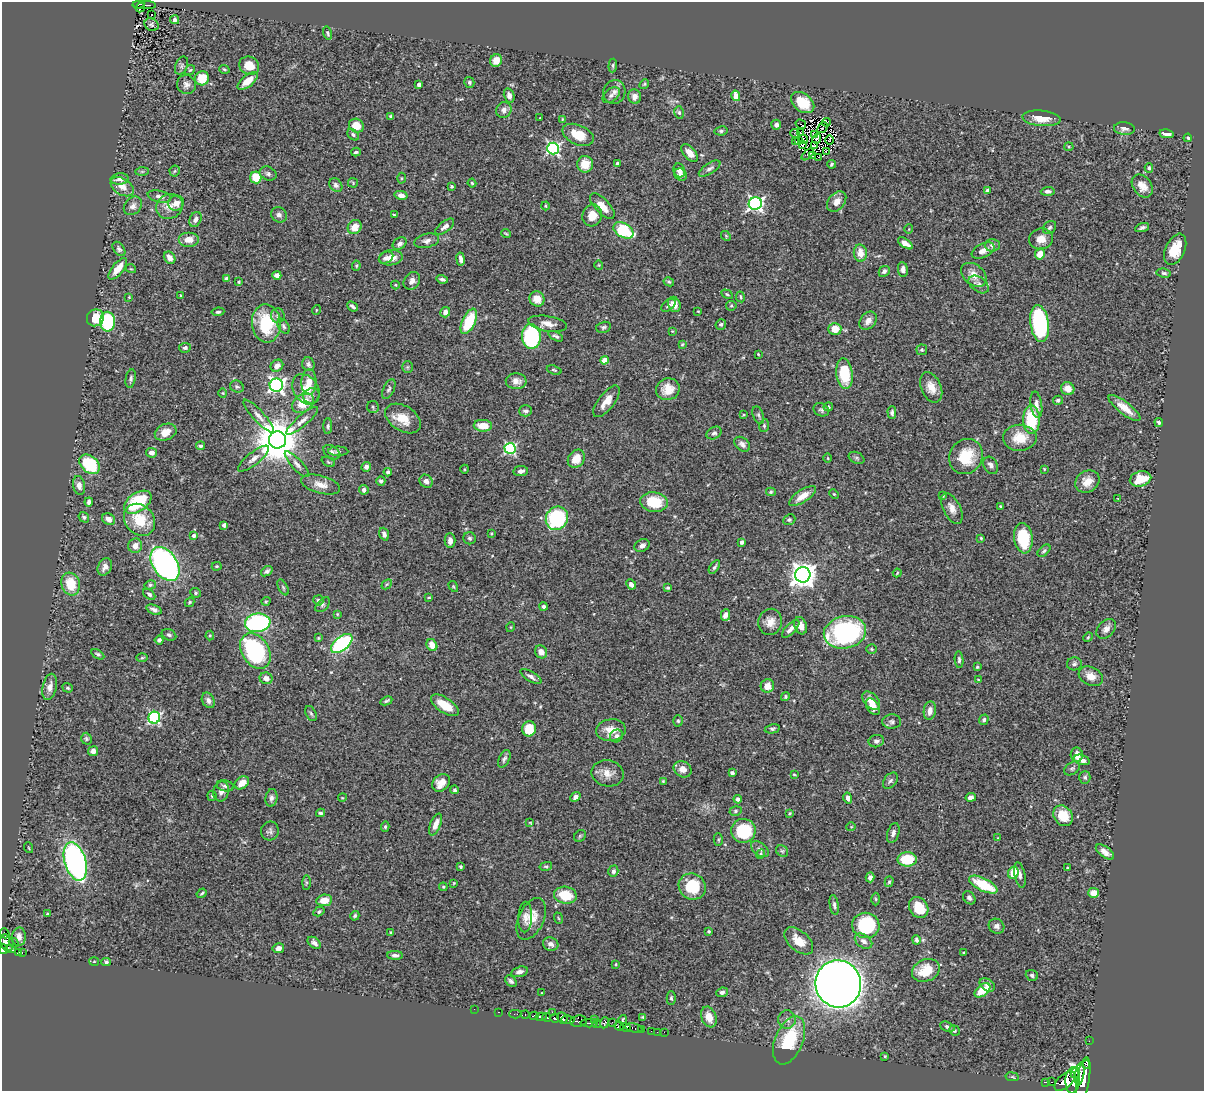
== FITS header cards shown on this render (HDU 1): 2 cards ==
NAXIS1  =                 1202
NAXIS2  =                 1089

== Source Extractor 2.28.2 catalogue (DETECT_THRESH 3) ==
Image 1202 x 1089 px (HDU 1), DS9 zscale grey, 1 PNG px = 1 image px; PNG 1206 x 1093 px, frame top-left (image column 1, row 1089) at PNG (2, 2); each listed source drawn as its Kron ellipse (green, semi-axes under 4 px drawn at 4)
Background 0.71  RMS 0.025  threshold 0.0765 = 3 sigma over >= 5 px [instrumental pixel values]
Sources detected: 485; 5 with non-positive FLUX_AUTO (blend fragments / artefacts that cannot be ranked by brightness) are neither listed nor drawn; the other 480 listed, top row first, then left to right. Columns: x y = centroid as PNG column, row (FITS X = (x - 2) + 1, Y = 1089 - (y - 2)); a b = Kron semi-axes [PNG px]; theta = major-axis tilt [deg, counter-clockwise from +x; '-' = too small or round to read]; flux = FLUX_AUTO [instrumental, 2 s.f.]
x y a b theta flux
138 4 6 3 2 47
144 5 12 3 -1 45
140 7 5 3 - 26
151 15 2 2 - 1.7
174 20 4 4 - 3.8
151 25 7 6 - 3.6
328 33 7 4 -75 3.1
496 61 6 6 - 16
613 65 7 4 85 2.7
182 66 9 6 68 4.7
249 66 10 9 - 23
224 69 5 3 - 2.4
190 70 5 4 - 2.2
202 78 7 7 - 33
248 81 12 5 40 22
469 82 5 5 - 2.8
419 84 4 3 - 7.3
644 84 5 4 - 2.2
186 85 9 9 - 8.1
614 92 12 11 - 11
611 95 10 6 40 6.1
509 96 7 5 -76 7.6
635 96 7 6 - 8.9
736 96 5 4 - 27
803 102 13 9 -38 38
504 110 8 7 - 7.4
679 112 6 4 -75 3
391 116 4 3 - 2.9
540 118 2 2 - 0.97
1041 118 19 8 -5 26
563 119 4 4 - 1.6
826 122 4 3 - 3.1
801 124 5 2 - 3.4
776 125 5 5 - 5.6
356 126 8 6 -30 27
822 128 6 2 49 0.78
1124 128 10 6 -4 7
721 131 6 4 10 3.3
795 133 4 3 - 7.4
800 133 2 2 - 1.8
1167 134 7 4 -10 11
353 135 7 4 -40 4.2
578 135 16 10 -24 30
814 135 3 2 - 1.9
1188 138 4 4 - 2.6
804 139 5 2 - 1.2
817 139 5 2 - 2.8
799 140 3 2 - 0.17
829 140 4 2 - 2.3
796 142 2 2 - 1.9
802 145 3 2 - 0.51
814 146 3 2 - 1.1
1069 147 4 4 - 1.8
553 149 6 6 - 310
827 151 4 3 - 0.19
356 152 5 3 - 3.1
690 153 10 6 -49 15
808 154 7 2 42 4.6
812 156 3 2 - 3.8
818 157 2 2 - 2.3
585 164 8 8 - 27
618 164 3 3 - 8
831 164 4 3 - 2.1
1149 168 4 4 - 3.1
710 169 12 5 32 6
679 170 7 6 - 9.7
142 171 7 4 1 2.5
175 171 5 5 - 2.6
268 174 9 6 -24 4.6
681 175 6 5 - 6.7
256 177 6 5 - 35
401 178 5 3 - 1.7
120 179 9 5 5 9.6
353 183 5 5 - 1.9
472 183 4 4 - 2.2
336 185 7 6 - 5
452 186 3 3 - 2.3
1142 186 13 9 -52 17
122 187 13 8 -33 15
987 190 4 3 - 6.4
1048 191 7 4 4 4.8
401 195 6 4 -13 9
159 196 12 5 -12 8.4
837 201 11 8 50 13
176 203 8 7 - 14
755 204 6 6 - 450
133 206 10 8 46 8.2
169 206 13 12 - 17
545 206 4 4 - 2
602 206 16 7 -47 21
279 215 8 7 - 6.2
394 215 3 3 - 1.7
592 215 11 9 74 24
196 219 8 5 62 7.9
355 227 7 6 - 19
445 227 11 5 37 8.2
1142 227 7 4 20 4.1
1049 228 7 5 46 4.1
909 229 4 3 - 1.2
623 230 11 7 -30 110
506 234 5 2 - 1.9
726 236 5 4 - 1.9
189 239 10 7 0 19
1041 239 12 10 11 17
427 241 13 7 13 7.9
905 243 8 4 -34 12
400 244 7 5 34 6.1
992 245 7 6 - 6
119 249 8 5 -53 4.2
1175 249 16 9 66 40
983 250 12 6 26 12
860 253 8 6 -85 19
1040 254 5 5 - 23
170 258 6 5 - 12
386 258 7 5 28 7.2
391 258 12 7 8 16
461 259 6 3 -81 6.2
599 265 5 3 - 1.3
356 266 5 4 - 2.2
118 269 13 5 52 23
131 269 5 3 - 1.6
903 269 7 5 -82 7.7
884 271 6 5 - 5.1
1164 273 7 4 -8 3.2
277 275 4 4 - 7.3
974 275 14 10 -40 17
226 279 4 4 - 6.1
442 279 6 3 -16 4.5
412 281 9 7 52 8.6
239 282 4 3 - 2
669 282 5 3 - 2.4
979 284 11 7 -36 9.5
395 285 4 4 - 1.9
727 294 6 4 -30 2.6
180 295 3 2 - 1.2
129 297 3 3 - 1.2
740 297 5 3 - 1.8
537 299 8 7 - 20
674 304 8 6 -67 14
668 305 8 5 39 4.6
352 306 6 3 -40 4.3
731 306 5 5 - 2.4
316 310 5 3 - 1.4
698 311 3 2 - 1.3
218 312 6 4 7 2.8
445 312 5 5 - 8.5
278 315 7 7 - 3.8
95 318 9 8 - 37
469 321 14 6 65 78
868 321 10 7 48 11
108 322 10 7 89 120
266 323 19 14 -85 86
548 324 19 7 -9 15
721 324 5 5 - 4
1040 324 19 9 -82 220
283 326 8 5 -59 3.9
603 327 7 5 14 3.7
835 329 6 6 - 26
672 331 3 3 - 1.2
531 336 12 9 -86 160
556 336 8 4 -27 4.2
682 344 4 3 - 1.8
185 348 6 5 - 4.2
922 350 5 5 - 2.7
758 354 4 2 - 1.5
605 360 4 4 - 39
308 364 7 6 - 4.4
277 366 7 5 39 9.6
407 367 6 5 - 2.5
554 370 7 4 -19 2.7
844 374 15 8 -84 67
131 379 9 5 79 4.1
516 381 10 8 -2 12
309 382 13 7 88 20
276 385 7 6 - 460
237 387 7 6 - 3.6
931 387 16 10 -66 20
306 389 16 12 -57 24
389 389 10 5 65 4.7
668 389 12 11 - 25
1068 389 7 6 - 17
223 393 5 3 - 1.5
311 396 8 7 - 5.8
1058 400 5 4 - 4
606 401 19 8 52 19
303 403 12 8 37 44
1036 405 13 5 -82 9.4
373 407 6 6 - 3.3
828 407 5 4 - 3.6
1125 408 19 6 -38 19
821 410 8 6 -23 4.5
526 411 6 5 - 4.7
892 413 6 4 -89 4.5
744 415 3 3 - 1.8
758 415 9 5 -69 3.6
259 416 22 5 -47 11
403 418 19 12 -32 31
1031 419 14 8 -89 81
302 421 20 5 41 11
1159 422 4 3 - 3.2
328 426 8 4 -90 3.5
483 426 9 6 -3 29
764 426 6 5 - 3.2
166 432 11 8 22 20
714 433 8 5 29 4.7
1020 438 17 13 2 38
278 440 8 8 - 7000
742 444 9 6 -40 6.2
201 446 4 4 - 3.6
510 448 5 5 - 220
338 451 10 4 -1 3.8
332 452 9 6 -33 4.8
152 453 5 5 - 7.7
966 456 18 16 57 53
828 458 5 3 - 1.6
857 458 8 5 -27 4.2
254 459 19 6 38 10
576 459 10 7 54 23
328 462 7 4 -25 2.5
90 464 11 8 -42 94
297 464 17 5 -48 7.6
991 465 9 6 -60 6.5
366 467 5 4 - 5.8
465 469 4 3 - 1.4
1044 469 3 3 - 1.4
521 471 7 5 8 6.4
388 472 4 4 - 3.4
1140 479 11 7 14 39
381 481 4 4 - 4.2
426 481 7 6 - 8.2
1087 481 13 10 31 18
79 485 9 6 -80 8.7
321 485 20 9 -15 18
364 490 5 4 - 5.8
771 492 5 4 - 2.2
834 494 5 3 - 1.7
803 496 15 6 33 22
943 496 4 4 - 1.5
1118 499 3 2 - 1
89 502 4 3 - 5
138 502 15 9 34 91
654 502 14 9 -7 56
1001 506 3 3 - 2.5
952 508 17 8 -64 15
84 517 6 5 - 3.4
557 518 12 10 59 170
109 519 7 5 -29 9.7
140 520 17 14 -49 45
789 520 6 5 - 3.1
224 525 4 3 - 7.2
491 533 3 2 - 1.7
384 534 6 4 -71 6.7
194 535 4 4 - 7.5
470 538 6 6 - 3.8
981 538 3 3 - 1.7
1023 538 15 9 -82 78
450 541 7 5 -90 9.3
742 542 4 3 - 7
642 545 8 6 28 6.9
135 546 7 7 - 13
1044 551 7 4 44 3.3
165 564 19 12 -56 450
217 566 5 4 - 1.7
105 567 9 6 63 9
714 567 8 3 55 3.5
267 571 6 4 36 4.4
897 573 4 2 - 1.6
803 575 8 7 - 1600
71 584 11 9 -72 40
387 584 6 4 42 2.8
631 584 5 4 - 8.6
150 585 6 4 15 2.6
453 586 6 3 -59 1.8
283 587 8 4 -63 3
668 588 4 3 - 3.1
195 593 5 5 - 2.5
149 594 7 4 -39 4.4
429 597 3 3 - 1.7
318 600 5 5 - 3.8
266 601 5 3 - 1.5
189 602 5 3 - 2.1
323 605 9 5 45 3.8
543 606 4 4 - 3.9
154 610 8 4 -19 5.8
337 614 4 3 - 1.7
725 615 6 4 88 9.8
770 622 13 12 - 18
258 623 13 9 9 250
801 626 9 6 -72 14
511 627 5 3 - 1.4
791 629 11 5 45 9.8
1106 629 11 8 46 9.3
845 632 21 16 11 290
169 635 8 5 -27 3.8
210 636 5 4 - 1.9
1088 637 5 4 - 2.1
318 638 4 3 - 1.6
159 640 4 4 - 4.5
342 644 12 7 40 230
432 645 6 5 - 18
871 649 5 4 - 2.3
255 651 19 13 -57 210
541 652 7 6 - 11
98 654 7 4 -30 3.1
142 658 6 4 2 2.2
959 660 8 4 -86 3.9
1074 664 7 6 - 4.7
977 667 4 4 - 2
1091 676 13 9 -28 17
531 677 12 5 -31 6.2
266 678 6 6 - 9.8
978 680 4 4 - 1.6
767 686 7 6 - 19
50 687 13 7 77 11
68 688 5 4 - 2.9
785 697 5 4 - 2.7
208 700 8 6 -64 6.8
386 701 6 3 25 3
871 701 11 7 -46 18
445 705 16 7 -34 31
873 707 9 6 -54 16
930 711 9 6 81 11
311 713 8 5 -62 3.1
154 718 6 5 - 250
984 720 5 4 - 3.3
678 721 6 5 - 2.8
892 722 9 7 2 5.4
529 729 7 7 - 39
772 729 7 4 11 3.4
611 730 15 11 7 24
616 736 7 6 - 7.2
86 739 6 5 - 2.7
876 741 8 6 13 5.9
93 751 5 5 - 8.4
1077 755 7 6 - 18
504 759 9 5 65 4.8
1082 760 8 5 -17 7.9
1072 768 8 5 35 3.7
683 769 9 7 -30 13
608 773 16 13 -11 17
732 773 4 3 - 4.5
794 774 3 3 - 1.6
1085 777 6 5 - 4.1
663 781 3 3 - 1.6
890 781 9 6 50 4.8
242 783 8 5 35 16
441 783 10 7 46 17
225 786 9 5 -11 5.5
455 790 4 4 - 3.1
221 791 10 8 76 8.3
212 796 5 5 - 2.6
575 797 5 4 - 6
971 797 5 4 - 7.2
271 798 9 6 82 5.9
342 798 4 3 - 1.4
848 798 5 4 - 6.1
738 799 4 4 - 5.5
735 811 6 5 - 2.7
320 813 4 3 - 3
790 813 3 3 - 1.6
1063 816 11 9 -54 35
530 823 3 2 - 1.1
435 824 11 5 68 14
385 827 5 4 - 2.4
851 827 5 3 - 1.3
270 831 9 8 - 6
743 831 12 12 - 100
893 833 10 6 71 6.1
580 836 6 5 - 2.4
998 838 4 3 - 1.2
718 839 6 4 89 2.3
29 848 5 3 - 1.4
760 849 10 6 -39 5.9
782 851 6 5 - 3.4
1105 852 10 5 -36 10
761 854 5 4 - 1.8
907 859 10 7 0 57
75 861 20 10 -73 460
546 866 6 4 13 2.5
460 867 3 3 - 2.1
1067 868 3 2 - 1.6
613 871 6 5 - 4.9
1013 873 6 5 - 33
1020 875 13 5 -78 6.1
870 877 5 4 - 5.3
306 882 7 4 90 2.6
889 882 5 4 - 2.4
454 883 3 2 - 1.2
983 885 15 6 -26 69
692 886 14 12 -36 65
443 887 4 3 - 1.7
202 893 5 4 - 2.5
1094 893 5 5 - 25
565 895 11 8 -11 47
969 898 7 5 -51 4.5
876 899 6 4 -88 2.1
324 900 8 5 8 20
834 905 10 4 -81 4.6
919 908 11 9 -56 42
319 912 6 4 30 3
47 914 3 3 - 1.8
355 916 5 4 - 3.1
525 917 15 7 87 9.2
558 918 6 3 -70 1.7
531 919 22 12 65 28
866 925 13 12 - 140
996 926 8 7 - 7
709 931 4 4 - 2.2
391 932 3 3 - 1.6
5 933 5 2 - 24
19 937 9 7 88 9.8
916 940 5 3 - 3.7
799 941 17 10 -41 25
864 941 10 6 -36 8.1
7 943 9 6 -68 380
14 943 5 2 - 30
314 943 7 5 -39 5.7
551 944 8 6 -17 8.5
278 948 6 5 - 8.5
3 949 5 3 - 220
10 949 5 3 - 140
18 952 4 3 - 110
22 952 3 2 - 11
964 952 4 2 - 1.6
395 955 8 4 -1 5.6
94 962 5 3 - 1.6
106 962 5 4 - 2.3
616 964 3 2 - 1.7
926 970 14 11 23 46
519 972 8 5 14 7.3
1032 975 6 5 - 3.9
511 981 7 4 -44 4.3
838 984 23 22 - 3400
987 985 8 5 -34 7.3
982 990 9 5 37 33
722 992 6 4 22 5.4
542 993 3 2 - 0.92
671 998 7 4 -89 3.5
474 1009 2 2 - 9.1
498 1012 3 2 - 16
552 1012 2 2 - 8.1
515 1014 6 2 0 8
525 1015 4 3 - 90
534 1016 4 3 - 91
541 1017 5 3 - 430
547 1017 4 3 - 350
643 1017 3 3 - 2.2
709 1017 11 7 -69 20
554 1018 5 3 - 350
562 1018 6 5 - 720
594 1019 2 2 - 17
568 1020 6 4 -8 450
623 1020 4 2 - 2
787 1020 9 8 - 8.1
578 1021 8 5 8 300
612 1022 3 2 - 19
589 1023 9 2 0 55
597 1023 4 3 - 160
604 1023 5 4 - 150
619 1026 5 4 - 130
626 1027 5 4 - 410
947 1027 7 4 -22 4.4
634 1028 9 3 -11 160
642 1030 3 3 - 30
954 1030 5 5 - 2.4
651 1031 2 2 - 13
657 1032 2 2 - 9.5
664 1032 2 2 - 7.4
789 1040 25 14 68 85
1089 1041 2 2 - 4.6
885 1056 4 3 - 1.8
1087 1065 3 2 - 700
1075 1073 5 3 - 310
1080 1074 12 4 81 820
1012 1077 7 3 -8 1.9
1083 1079 22 6 82 2200
1072 1080 13 7 86 1500
1052 1081 3 2 - 34
1065 1081 12 7 43 1400
1045 1082 3 2 - 36
At the frame edge (FLAGS 8, measured only in part): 1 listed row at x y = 3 949
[5 non-positive-flux detections neither listed nor drawn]